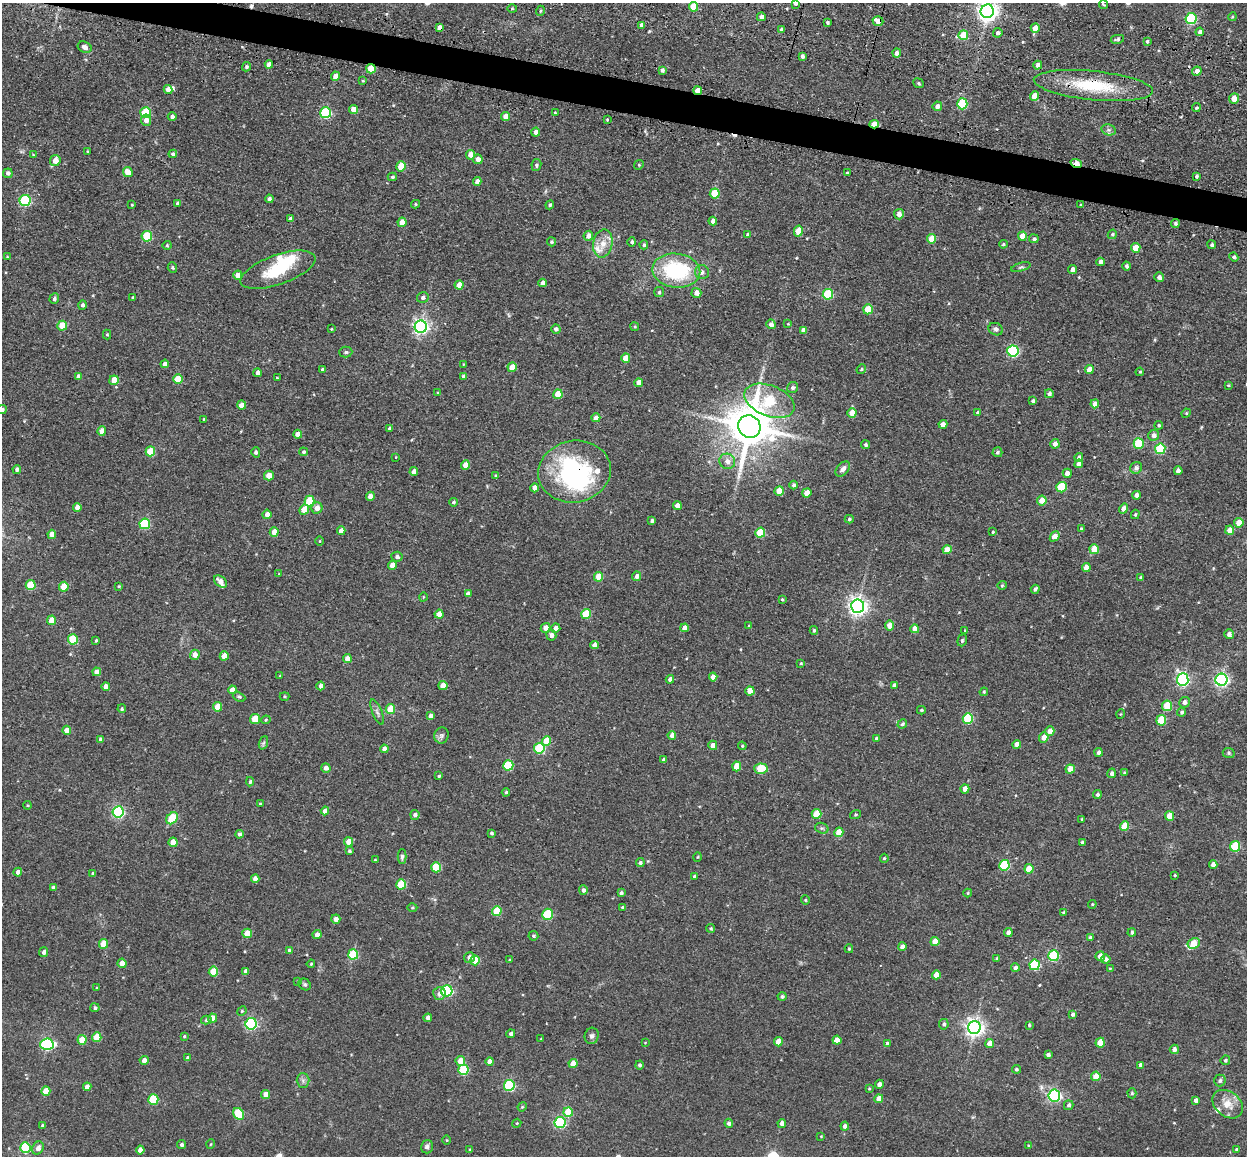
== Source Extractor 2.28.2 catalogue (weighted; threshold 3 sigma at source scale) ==
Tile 11 of 4 x 4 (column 3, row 3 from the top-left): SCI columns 2574-3818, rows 1405-2558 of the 5224 x 5246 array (HDU 1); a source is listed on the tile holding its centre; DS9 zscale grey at full resolution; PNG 1249 x 1158 px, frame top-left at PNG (2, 3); each listed source drawn as its Kron ellipse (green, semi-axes under 4 px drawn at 4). Shown black and unused: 3% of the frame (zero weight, under 3 of 4 exposures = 9% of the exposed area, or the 3 px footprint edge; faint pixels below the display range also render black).
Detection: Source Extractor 2.28.2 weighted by HDU 2 'WHT'; one run over the whole footprint, this tile lists its part. Background 0.0665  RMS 0.0085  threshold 0.038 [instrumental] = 3 sigma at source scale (4.5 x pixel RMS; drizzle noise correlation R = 1.50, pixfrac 1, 0.05/0.05 arcsec/px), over >= 5 px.
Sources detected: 485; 3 inside a brighter object's white glare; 3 cosmic-ray / hot-pixel residue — neither listed nor drawn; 7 inside a brighter listed object's ellipse — not listed separately; the other 472 listed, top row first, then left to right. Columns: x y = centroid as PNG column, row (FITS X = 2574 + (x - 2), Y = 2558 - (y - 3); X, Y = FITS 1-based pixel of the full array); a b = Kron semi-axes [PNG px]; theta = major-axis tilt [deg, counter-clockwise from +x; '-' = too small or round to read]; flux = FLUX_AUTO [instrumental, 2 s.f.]
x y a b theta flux
795 3 4 4 - 2
1104 5 5 3 - 0.85
693 7 5 4 - 25
512 8 5 3 - 0.8
540 11 5 3 - 0.81
987 11 7 6 - 500
761 17 4 4 - 4.4
1232 17 4 3 - 0.72
1191 19 5 5 - 84
878 21 5 4 - 7.4
828 23 3 3 - 1.5
642 25 4 4 - 4.1
439 27 4 4 - 4.3
1035 28 5 4 - 6.5
781 29 4 3 - 1.5
1200 32 4 4 - 2.9
998 33 5 4 - 2.8
963 35 5 4 - 20
1117 39 7 4 11 1.8
1147 41 3 3 - 1.5
85 47 7 5 -26 3.5
897 53 4 4 - 4
803 56 4 3 - 2.9
269 64 4 4 - 4.6
1038 65 4 4 - 3.5
246 67 5 4 - 1.5
371 69 5 4 - 26
662 70 4 3 - 2.6
1197 71 5 4 - 4.5
335 76 5 4 - 6.4
363 81 3 3 - 0.84
918 83 5 4 - 1.3
1093 86 60 14 -6 49
168 90 4 4 - 5.6
698 91 4 4 - 11
1034 96 4 4 - 9.7
1234 98 5 5 - 8.1
962 104 5 5 - 53
937 106 5 4 - 4.3
1196 108 4 4 - 1.3
353 110 4 4 - 9
146 113 5 5 - 40
326 113 5 5 - 69
555 113 3 3 - 1
172 116 4 4 - 2.8
505 117 4 4 - 7.1
146 120 5 5 - 5.3
607 120 4 3 - 0.84
874 124 4 3 - 14
1109 130 7 5 -12 2.4
536 132 4 4 - 3.8
88 151 3 2 - 0.67
33 154 4 2 - 0.55
173 154 4 3 - 1.6
471 155 5 4 - 8.3
478 159 5 4 - 4.6
55 160 5 5 - 8.6
1076 163 6 4 -17 17
536 165 6 5 - 1.8
639 165 5 4 - 1.1
401 166 5 5 - 22
128 172 5 4 - 9.4
8 173 5 5 - 2.2
847 173 3 3 - 1.5
1197 176 4 4 - 1.5
392 177 4 3 - 1.2
477 181 4 4 - 3.9
715 194 5 5 - 30
269 199 4 4 - 2.7
25 201 5 5 - 72
178 203 4 3 - 2
415 204 4 4 - 0.92
132 205 3 2 - 0.69
550 205 4 4 - 1.4
1081 205 4 3 - 1
899 214 5 5 - 5
290 218 4 4 - 1.7
713 221 4 4 - 4.6
402 222 4 4 - 9.4
1175 223 4 4 - 1.7
798 231 6 4 78 14
1112 234 5 4 - 1.2
748 235 4 3 - 2
147 236 5 5 - 35
588 236 5 5 - 4.4
1022 236 4 4 - 10
932 239 5 4 - 17
1034 239 5 4 - 1.7
551 242 4 4 - 1.1
632 242 5 4 - 2.1
603 244 14 9 78 9.3
1003 244 4 3 - 1.1
167 245 4 4 - 0.89
644 245 4 4 - 1.4
1212 245 4 4 - 1.6
1136 248 5 4 - 13
7 257 4 3 - 0.75
1234 257 5 4 - 1.7
1101 262 4 4 - 4.2
1127 266 4 4 - 1.9
1021 267 10 4 17 1.7
172 268 5 4 - 1.3
1072 269 4 4 - 3.9
278 270 39 14 19 36
676 271 24 17 -7 71
702 272 7 6 - 3.1
238 275 4 4 - 6.5
1159 277 5 5 - 3.3
543 283 4 4 - 4.4
459 285 4 4 - 8.7
659 292 5 5 - 1.3
696 293 5 5 - 6
828 294 5 5 - 51
133 298 3 3 - 1.3
423 298 6 5 - 2.5
54 299 5 4 - 2.2
83 305 5 4 - 1.8
868 309 5 5 - 24
771 324 5 4 - 4.1
788 324 4 3 - 0.74
62 326 5 5 - 17
421 327 6 6 - 260
635 327 4 3 - 0.91
331 329 3 2 - 0.59
556 329 4 4 - 2.4
996 329 7 6 - 2.7
803 330 4 4 - 3.6
107 334 5 4 - 0.92
1013 351 5 5 - 93
346 352 6 5 - 1.5
626 358 4 4 - 12
165 364 4 4 - 4.8
463 364 4 2 - 0.58
512 367 5 4 - 13
322 369 4 4 - 1.3
861 369 5 4 - 1.1
1089 370 4 4 - 8.4
1140 372 4 3 - 0.92
257 373 4 3 - 3.1
463 376 4 4 - 2.1
78 377 4 4 - 3.6
277 377 3 2 - 0.61
178 379 5 4 - 19
114 380 5 4 - 11
639 383 4 4 - 6.9
1228 385 3 2 - 0.8
793 388 6 5 - 2.1
438 393 3 3 - 0.98
558 394 5 4 - 14
1049 394 4 4 - 2
769 401 26 15 -22 62
1033 401 4 4 - 2
1095 404 4 4 - 5.9
242 405 4 4 - 9.2
2 410 5 4 - 1.9
978 412 4 3 - 1.4
852 413 5 4 - 11
1186 413 5 4 - 0.95
596 418 4 4 - 6.7
204 419 3 2 - 0.62
943 424 4 4 - 5.9
1159 425 4 4 - 1.3
749 426 12 11 - 3200
389 428 4 4 - 1.6
102 431 4 4 - 7.2
298 434 4 4 - 7.9
1154 435 5 5 - 4.1
1139 443 5 5 - 38
1055 444 5 4 - 5.3
866 445 4 4 - 1.5
1160 449 5 5 - 41
150 451 5 4 - 26
256 452 5 4 - 2
304 452 4 4 - 1.7
997 452 5 5 - 1.5
396 457 3 2 - 0.46
1079 457 4 4 - 2
727 461 8 7 - 5
1079 464 4 4 - 5.7
465 465 4 4 - 8
1136 468 6 5 - 2.8
17 469 4 4 - 2
843 469 9 5 47 3.8
574 471 36 31 11 120
1178 471 4 4 - 4.5
414 472 4 4 - 4.9
1067 473 4 4 - 4.6
496 475 4 4 - 1.1
269 476 5 5 - 7
793 485 4 4 - 1.9
1061 487 5 5 - 41
535 488 4 4 - 7.1
779 491 4 4 - 14
807 493 4 4 - 10
1136 495 4 4 - 4
370 496 4 4 - 6.5
1042 500 5 5 - 8.6
310 501 5 5 - 29
453 502 4 3 - 1.3
677 505 4 4 - 4.6
77 507 4 4 - 5
317 508 5 5 - 6.2
1123 509 5 4 - 5.1
304 510 5 4 - 12
267 514 5 4 - 5.7
1135 514 5 4 - 0.93
849 519 4 4 - 1.4
652 521 3 3 - 2
1239 523 5 4 - 9.6
145 524 5 5 - 52
1081 529 3 3 - 0.83
1230 530 4 4 - 8
341 531 4 4 - 5.7
274 532 4 4 - 10
993 532 4 3 - 0.92
760 533 5 5 - 31
52 534 4 4 - 6.9
1055 536 5 4 - 8.1
319 541 4 3 - 0.62
1094 549 5 4 - 17
947 550 4 4 - 9.3
397 557 5 5 - 2.6
392 565 4 4 - 8
1086 567 4 4 - 8.6
279 574 4 3 - 0.61
637 576 5 4 - 3.2
599 577 5 4 - 16
1141 577 4 3 - 1.2
220 582 7 5 -42 5.9
31 585 5 5 - 28
1002 585 4 4 - 0.98
119 586 4 3 - 0.96
64 587 5 4 - 15
1035 589 4 3 - 2.1
468 594 4 4 - 3.9
423 597 4 3 - 0.58
782 599 3 3 - 0.94
858 606 7 6 - 410
439 614 4 4 - 9.8
586 614 5 5 - 30
52 620 4 4 - 12
749 626 4 2 - 0.68
889 626 5 4 - 8.3
546 628 5 4 - 6
556 628 4 4 - 4
684 628 4 4 - 5.5
915 629 4 4 - 8.1
814 630 4 3 - 1.3
965 630 3 3 - 0.73
1229 634 5 5 - 3
551 635 5 5 - 3.5
73 639 5 5 - 36
96 640 3 2 - 0.91
962 640 6 4 71 1.3
595 645 4 4 - 5.1
195 655 5 4 - 6
224 656 4 4 - 9.3
347 658 4 4 - 7.3
801 663 4 4 - 0.88
97 672 4 4 - 7
280 676 3 3 - 0.73
713 677 4 4 - 5.3
670 679 4 4 - 2.9
1183 680 6 6 - 140
1221 680 6 6 - 170
894 685 4 4 - 2
106 686 4 4 - 4.8
321 686 4 4 - 3.4
443 686 4 4 - 10
232 690 4 4 - 7.1
750 691 4 4 - 11
984 692 4 4 - 1.1
284 696 5 4 - 0.97
239 697 7 4 -27 1.3
1184 702 5 5 - 3.3
1167 706 5 5 - 29
217 707 4 4 - 13
122 709 4 4 - 1.4
390 709 5 4 - 21
921 710 4 3 - 1
377 712 13 4 -67 2.9
1182 712 4 4 - 1.6
1121 714 5 3 - 0.66
431 716 4 4 - 4.2
968 718 5 5 - 49
255 719 5 4 - 23
266 720 5 4 - 1
1161 720 5 5 - 23
902 724 5 4 - 1.6
67 730 4 4 - 7.7
1050 731 5 4 - 6.2
441 735 8 7 - 2.4
672 735 4 4 - 5.4
1044 737 5 4 - 6.3
876 738 4 4 - 2
100 739 4 3 - 1.4
547 741 5 4 - 15
263 743 7 4 70 1.5
1017 744 4 4 - 6.3
713 745 4 4 - 5.4
742 746 4 3 - 0.94
539 748 5 5 - 52
384 749 4 4 - 5.3
1098 752 4 4 - 2.5
1229 753 6 5 - 1.3
664 760 4 4 - 2.6
508 765 5 5 - 41
737 766 5 4 - 16
326 768 5 4 - 3.9
761 769 7 5 -5 31
1070 769 4 4 - 10
1112 773 5 4 - 2.6
1124 773 4 3 - 1.1
439 776 4 3 - 1.3
250 782 4 3 - 1.4
965 789 4 4 - 7.8
506 792 4 4 - 1.2
1097 794 4 4 - 1.9
260 804 3 3 - 0.77
27 805 4 3 - 0.81
325 811 4 4 - 5.1
118 812 5 5 - 110
817 814 5 5 - 23
856 814 5 3 - 0.8
415 815 5 4 - 3.1
1169 816 5 4 - 11
172 818 7 5 47 33
1082 819 3 2 - 0.71
1125 826 5 4 - 16
822 828 7 5 -19 1.7
839 832 5 4 - 14
492 833 4 3 - 1.4
240 834 4 4 - 2.5
173 842 4 4 - 11
349 842 4 4 - 8.4
1082 842 3 3 - 1.5
1235 846 5 5 - 39
349 851 4 4 - 1.6
402 856 7 4 89 1.6
698 857 5 3 - 0.66
884 858 4 4 - 1.1
375 860 3 3 - 0.84
640 863 4 4 - 1.7
1004 865 5 5 - 53
1213 865 4 4 - 4.6
436 867 5 5 - 30
1029 869 4 4 - 12
18 872 4 4 - 3.5
93 873 3 3 - 1.4
1175 875 3 3 - 1
694 877 4 3 - 1.8
255 879 4 4 - 4.4
401 884 5 5 - 31
53 887 4 4 - 1.8
583 890 4 4 - 2.7
621 893 4 4 - 2
968 893 4 4 - 0.78
805 900 4 4 - 0.87
1092 904 4 4 - 0.93
622 907 4 3 - 1
412 908 5 3 - 0.94
497 911 5 4 - 27
1064 912 4 3 - 1.3
548 914 6 5 - 37
336 919 4 4 - 4.9
711 928 4 4 - 1.1
1008 932 4 4 - 3
1132 932 4 4 - 1.6
247 933 5 4 - 17
317 934 4 4 - 4.3
533 936 5 5 - 1.5
1090 938 4 4 - 2.1
935 941 4 4 - 9.7
1194 943 6 5 - 15
104 944 5 4 - 18
902 947 4 4 - 3.9
849 949 4 3 - 1
289 950 4 3 - 1.3
44 952 5 4 - 2.4
353 954 5 5 - 49
1054 956 5 5 - 58
1100 956 5 4 - 5.5
469 957 5 5 - 4.5
997 959 4 4 - 1.5
1106 959 4 4 - 3.1
475 960 5 4 - 16
509 960 3 3 - 0.71
122 963 4 4 - 7.6
311 964 4 3 - 0.87
1035 965 5 5 - 49
1015 968 4 4 - 3
1110 969 3 3 - 0.73
213 971 5 4 - 24
246 971 4 4 - 4.5
936 975 4 4 - 7.5
298 981 4 3 - 0.74
305 984 6 5 - 1.4
97 988 3 3 - 0.74
447 991 5 5 - 88
439 993 6 6 - 3.6
782 997 4 4 - 1.8
95 1008 4 4 - 1.7
242 1011 5 4 - 0.95
1073 1014 4 4 - 2.2
212 1018 4 4 - 6.8
428 1018 4 4 - 4.7
206 1020 5 4 - 1.5
251 1024 6 5 - 100
944 1024 5 4 - 2.1
1029 1025 3 3 - 0.98
974 1028 6 6 - 370
511 1034 4 4 - 2.2
184 1036 3 3 - 1
592 1036 8 7 - 2.6
97 1037 5 4 - 18
541 1039 3 2 - 0.69
82 1040 5 4 - 14
837 1040 4 4 - 7.3
778 1042 4 4 - 11
645 1043 3 2 - 0.52
887 1043 3 3 - 1.2
990 1043 4 4 - 8.9
1100 1043 5 4 - 14
47 1044 6 5 - 120
1174 1049 4 4 - 2.9
1048 1055 4 3 - 2.2
188 1058 4 3 - 2.3
144 1060 4 4 - 4.7
1225 1060 5 5 - 1.5
460 1061 5 5 - 9.6
490 1061 4 4 - 5.2
573 1064 4 4 - 10
639 1065 4 4 - 1.8
1141 1065 4 4 - 3.4
1016 1069 4 4 - 1.7
463 1070 5 5 - 41
1096 1076 5 4 - 13
303 1080 7 6 - 2.5
1220 1081 6 5 - 1.8
879 1084 4 4 - 3.1
509 1085 5 5 - 69
87 1087 4 4 - 5.2
869 1089 4 3 - 0.79
46 1091 5 4 - 15
1132 1093 5 4 - 1.2
266 1094 4 4 - 6.7
1054 1095 6 6 - 140
879 1099 4 4 - 9.3
153 1100 5 5 - 46
1196 1100 4 4 - 3.3
1228 1104 17 12 -38 12
1069 1105 5 4 - 2
522 1107 5 3 - 0.89
568 1112 5 4 - 19
238 1114 6 5 - 30
560 1122 5 5 - 87
517 1123 4 3 - 0.81
729 1123 4 4 - 2.3
782 1123 4 4 - 4.8
42 1125 4 3 - 0.99
845 1126 4 4 - 3
821 1136 3 3 - 0.57
447 1140 4 3 - 0.65
211 1144 5 3 - 0.69
181 1145 4 4 - 2
1028 1146 4 3 - 0.8
25 1147 5 5 - 52
427 1147 7 6 - 2.5
38 1148 7 5 60 4.2
1237 1149 4 3 - 1.4
140 1150 4 4 - 5.1
470 1150 3 3 - 1
Overlapping masked pixels (flux is a lower limit): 8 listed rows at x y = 878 21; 439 27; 371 69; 1093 86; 698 91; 874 124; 1076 163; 574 471
Isophote crosses this tile's border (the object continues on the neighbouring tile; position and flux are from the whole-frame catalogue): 3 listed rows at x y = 795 3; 987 11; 2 410